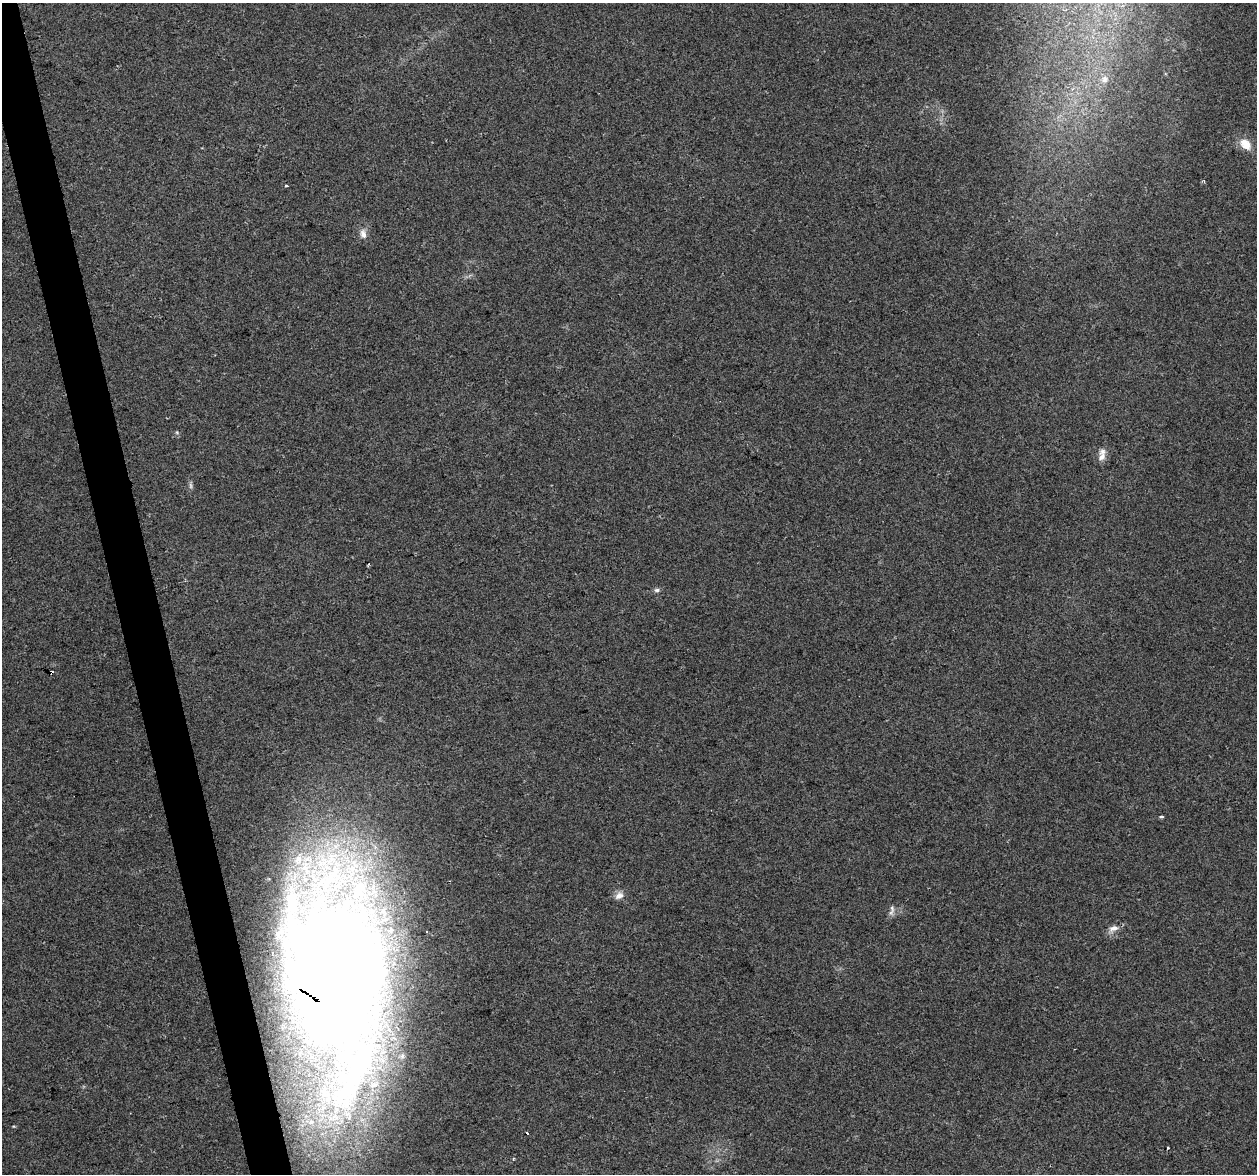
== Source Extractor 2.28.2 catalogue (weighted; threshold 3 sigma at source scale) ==
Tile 11 of 4 x 4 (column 3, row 3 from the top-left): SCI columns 2512-3766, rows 1258-2429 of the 5022 x 4810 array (HDU 1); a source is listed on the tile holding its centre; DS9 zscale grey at full resolution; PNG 1259 x 1176 px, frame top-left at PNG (2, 3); no overlay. Shown black and unused: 3% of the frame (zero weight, under 2 of 3 exposures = <1% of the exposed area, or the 3 px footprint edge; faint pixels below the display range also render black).
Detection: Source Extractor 2.28.2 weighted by HDU 2 'WHT'; one run over the whole footprint, this tile lists its part. Background 0.0816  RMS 0.0076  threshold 0.034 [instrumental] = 3 sigma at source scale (4.5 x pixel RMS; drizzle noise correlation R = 1.50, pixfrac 1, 0.0396/0.0396 arcsec/px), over >= 5 px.
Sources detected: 19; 1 too faint to see at this stretch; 2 cosmic-ray / hot-pixel residue — not listed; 2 inside a brighter listed object's ellipse — not listed separately; the other 14 listed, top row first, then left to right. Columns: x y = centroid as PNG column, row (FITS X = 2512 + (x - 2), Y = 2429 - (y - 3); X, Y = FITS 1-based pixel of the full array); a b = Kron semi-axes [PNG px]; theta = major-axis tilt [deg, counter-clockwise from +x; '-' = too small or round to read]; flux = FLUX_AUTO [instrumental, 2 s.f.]
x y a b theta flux
1104 79 10 9 - 4.5
1245 144 17 12 -44 9.8
1204 181 4 3 - 0.77
286 186 3 3 - 1.5
363 234 14 8 -77 4.7
1102 457 13 10 88 5.3
657 590 8 5 14 1.8
1162 817 4 3 - 1.4
619 896 12 9 28 4.6
892 908 10 5 -61 2.3
1113 928 14 8 22 5.2
334 973 172 90 -86 1800
527 1133 3 3 - 25
1168 1148 3 3 - 1.3
Overlapping masked pixels (flux is a lower limit): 1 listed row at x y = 334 973